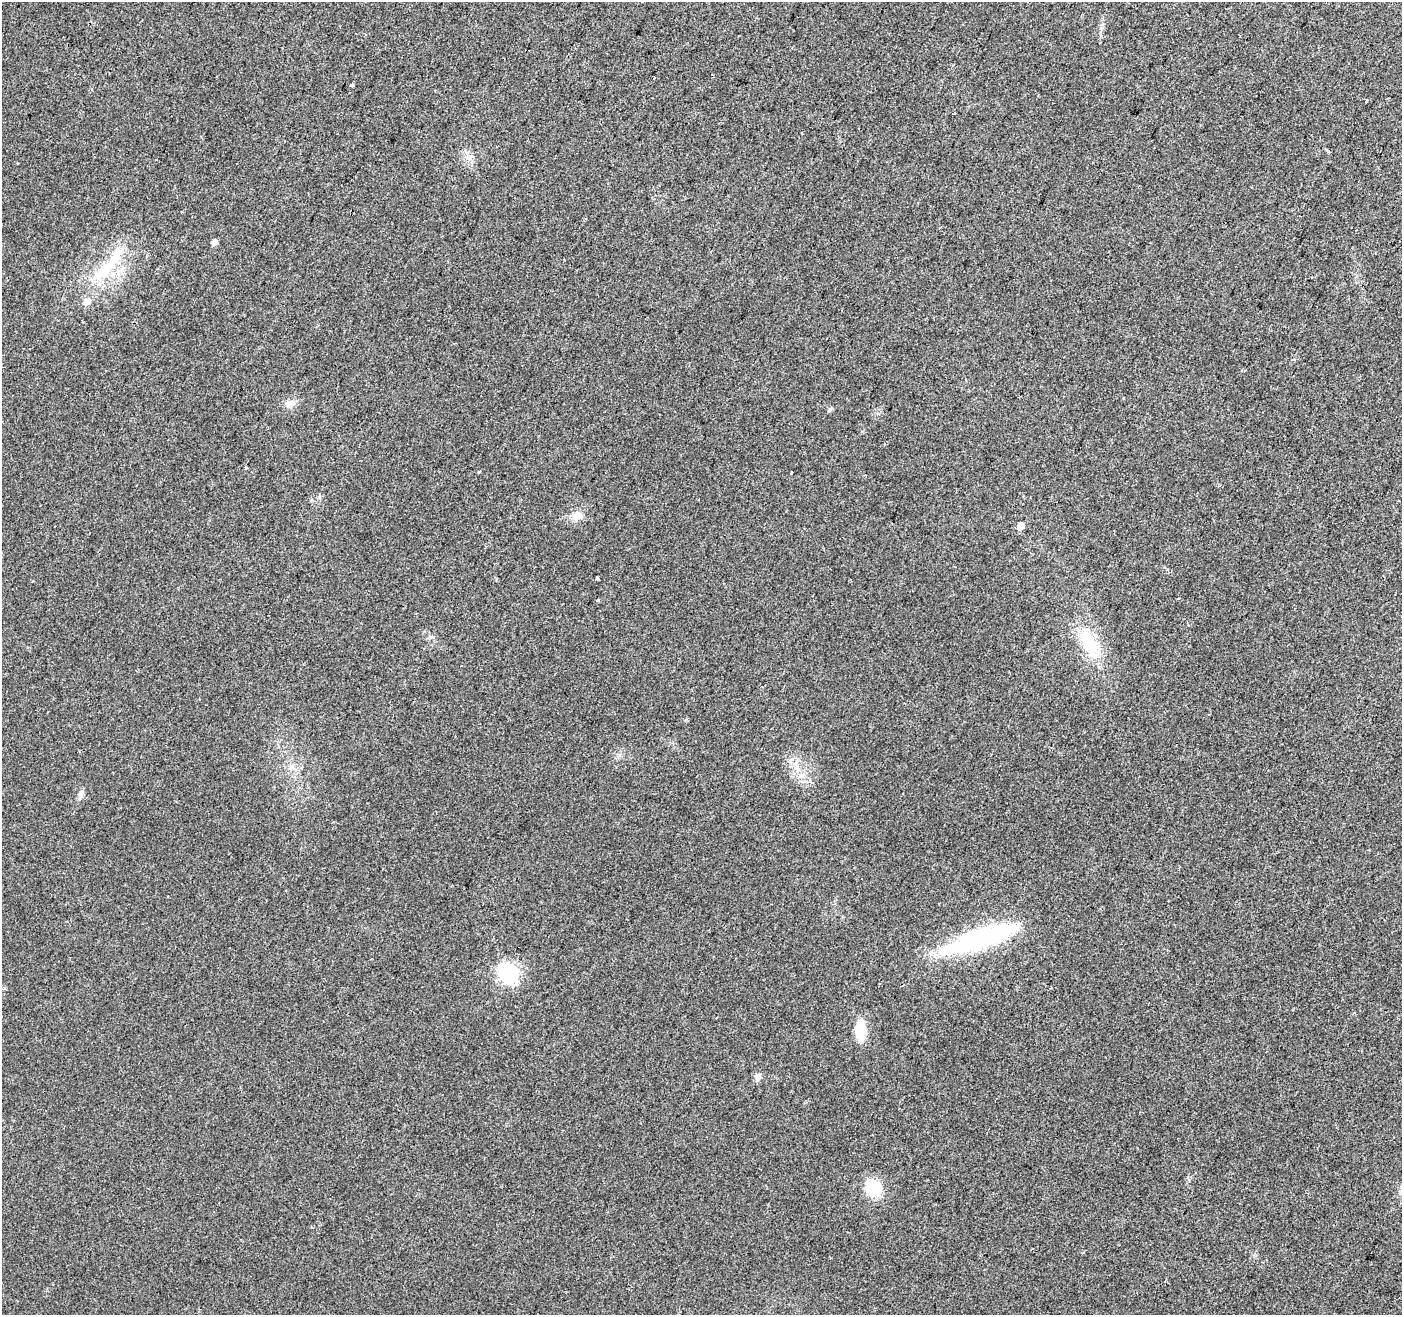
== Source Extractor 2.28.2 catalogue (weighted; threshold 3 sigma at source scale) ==
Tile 10 of 4 x 4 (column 2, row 3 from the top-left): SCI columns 1401-2800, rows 1521-2833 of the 5607 x 5732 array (HDU 1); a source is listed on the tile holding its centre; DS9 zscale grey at full resolution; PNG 1404 x 1317 px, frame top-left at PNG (2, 2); no overlay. Shown black and unused: <1% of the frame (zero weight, under 2 of 3 exposures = <1% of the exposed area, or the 3 px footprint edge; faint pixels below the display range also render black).
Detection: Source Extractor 2.28.2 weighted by HDU 2 'WHT'; one run over the whole footprint, this tile lists its part. Background 0.0354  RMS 0.0068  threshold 0.0305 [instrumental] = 3 sigma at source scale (4.5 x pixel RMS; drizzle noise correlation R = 1.50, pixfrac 1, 0.0396/0.0396 arcsec/px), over >= 5 px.
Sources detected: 23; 1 inside a brighter object's white glare — not listed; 1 inside a brighter listed object's ellipse — not listed separately; the other 21 listed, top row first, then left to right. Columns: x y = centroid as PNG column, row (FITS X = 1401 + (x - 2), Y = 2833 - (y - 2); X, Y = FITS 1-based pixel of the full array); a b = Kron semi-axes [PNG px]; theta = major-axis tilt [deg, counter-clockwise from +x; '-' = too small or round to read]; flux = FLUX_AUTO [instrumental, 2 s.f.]
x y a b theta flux
352 85 4 3 - 2.8
1366 100 3 3 - 3.4
954 113 3 2 - 1.2
214 242 5 5 - 3.6
108 266 67 12 50 34
290 404 14 9 18 4.9
830 409 6 4 45 1.1
246 468 3 3 - 6.1
479 472 3 3 - 2.1
791 473 4 3 - 1.1
577 516 14 11 6 6.7
1020 526 5 5 - 7.6
597 578 3 3 - 1.5
597 600 3 3 - 1.6
1089 643 39 17 -69 31
81 792 8 5 47 1.8
981 939 92 21 19 96
508 973 23 18 -52 40
860 1030 21 11 -90 16
758 1077 10 8 61 3
873 1188 16 15 - 24
Unlisted compact peaks at least as high as the median listed source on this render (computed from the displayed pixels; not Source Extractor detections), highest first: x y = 801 775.